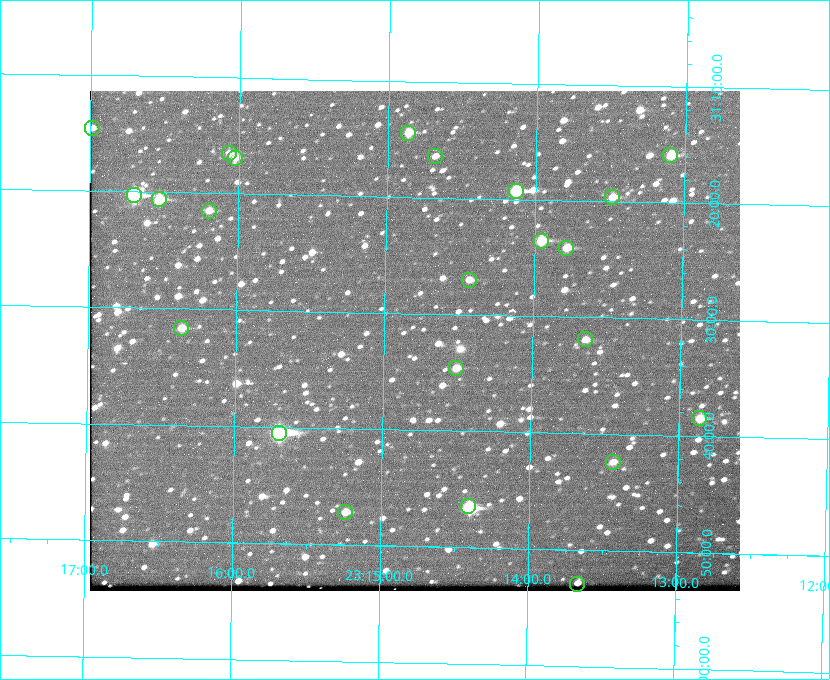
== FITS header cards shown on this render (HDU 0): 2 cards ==
NAXIS1  =                  650 / Width of table row in bytes
NAXIS2  =                  500 / Number of rows in table

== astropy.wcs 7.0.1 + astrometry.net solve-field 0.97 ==
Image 650 x 500 px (HDU 0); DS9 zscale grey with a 90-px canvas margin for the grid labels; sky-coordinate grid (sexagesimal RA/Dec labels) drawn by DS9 from the SOLVED WCS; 23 Tycho-2 reference stars matched to detected sources circled (green)
Header WCS: none
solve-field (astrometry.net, Tycho-2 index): SOLVED blind (the file carries no WCS)
Solved WCS: RA---TAN-SIP/DEC--TAN-SIP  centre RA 23:14:48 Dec +31:32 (348.70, +31.54 deg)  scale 5.17 arcsec/px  FOV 56.0' x 43.0'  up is +179 deg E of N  parity flipped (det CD > 0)
(file carries no celestial WCS; the grid is the blind solution)
Tycho-2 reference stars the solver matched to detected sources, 23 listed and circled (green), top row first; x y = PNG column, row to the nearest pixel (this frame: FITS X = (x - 90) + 1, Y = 500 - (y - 91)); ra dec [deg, ICRS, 3 dp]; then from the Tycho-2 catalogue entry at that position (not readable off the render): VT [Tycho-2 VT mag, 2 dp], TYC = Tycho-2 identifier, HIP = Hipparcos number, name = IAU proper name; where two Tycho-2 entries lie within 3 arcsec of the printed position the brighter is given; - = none
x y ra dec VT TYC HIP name
92 128 349.247 +31.243 11.65 2752-184-1 - -
408 133 348.716 +31.241 10.71 2751-1879-1 - -
229 153 349.017 +31.275 11.37 2752-138-1 - -
670 155 348.274 +31.265 10.04 2751-1349-1 - -
435 156 348.670 +31.274 11.52 2751-699-1 - -
235 158 349.005 +31.281 11.69 2752-129-1 - -
516 191 348.533 +31.321 8.95 2751-241-1 - -
134 195 349.176 +31.338 8.87 2752-38-1 - -
612 197 348.371 +31.327 10.64 2751-1121-1 - -
159 199 349.134 +31.344 10.32 2752-30-1 - -
209 211 349.049 +31.358 11.45 2752-14-1 - -
541 241 348.489 +31.392 10.19 2751-871-1 - -
566 248 348.446 +31.401 10.83 2751-661-1 - -
469 280 348.609 +31.450 11.66 2751-603-1 - -
181 328 349.092 +31.527 11.51 2752-227-1 - -
585 339 348.411 +31.532 11.57 2751-1753-1 - -
456 368 348.628 +31.577 11.53 2751-2055-1 - -
699 418 348.216 +31.641 10.50 2751-2059-1 - -
279 433 348.924 +31.676 7.66 2752-472-1 114838 -
613 462 348.359 +31.706 12.06 2751-1215-1 - -
468 506 348.603 +31.774 10.34 2751-877-1 - -
345 512 348.810 +31.787 10.96 2752-75-1 - -
577 584 348.416 +31.882 12.05 2755-227-1 - -